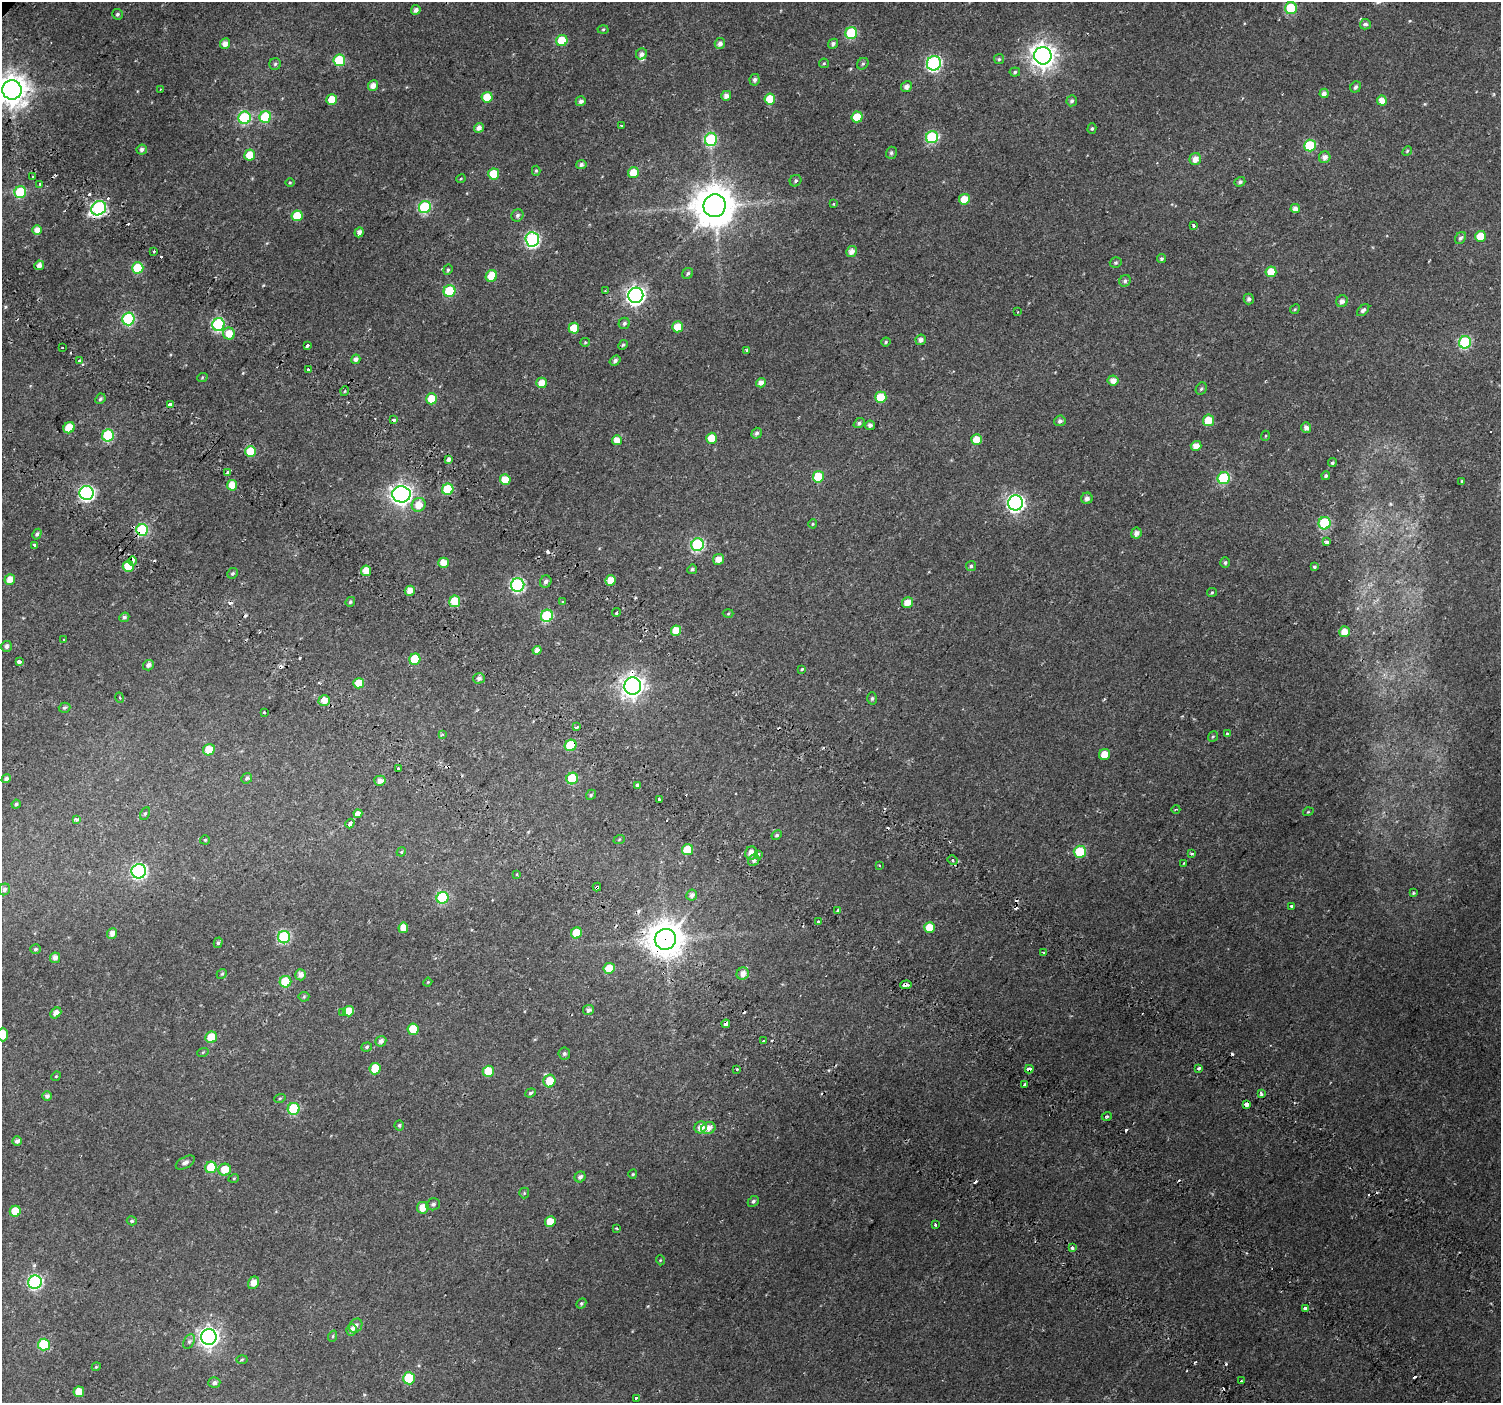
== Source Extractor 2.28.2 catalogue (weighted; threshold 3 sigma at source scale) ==
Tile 6 of 4 x 4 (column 2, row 2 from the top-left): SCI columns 1590-3088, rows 3142-4542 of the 6168 x 6217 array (HDU 1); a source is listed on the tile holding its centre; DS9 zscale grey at full resolution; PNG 1503 x 1405 px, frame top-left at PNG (2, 2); each listed source drawn as its Kron ellipse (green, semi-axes under 4 px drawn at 4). Shown black and unused: <1% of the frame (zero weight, under 2 of 3 exposures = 6% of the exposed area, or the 3 px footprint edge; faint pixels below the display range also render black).
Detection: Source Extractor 2.28.2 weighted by HDU 2 'WHT'; one run over the whole footprint, this tile lists its part. Background 0.046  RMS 0.0039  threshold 0.0173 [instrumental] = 3 sigma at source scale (4.5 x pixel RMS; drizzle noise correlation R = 1.50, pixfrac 1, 0.0396/0.0396 arcsec/px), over >= 5 px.
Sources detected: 364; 34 cosmic-ray / hot-pixel residue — neither listed nor drawn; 2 inside a brighter listed object's ellipse — not listed separately; the other 328 listed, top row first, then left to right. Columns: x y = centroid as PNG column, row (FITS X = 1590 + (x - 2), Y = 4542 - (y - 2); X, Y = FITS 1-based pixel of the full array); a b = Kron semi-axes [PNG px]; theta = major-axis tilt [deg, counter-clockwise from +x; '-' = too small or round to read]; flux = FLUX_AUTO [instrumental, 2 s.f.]
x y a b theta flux
1291 8 6 6 - 21
416 10 5 4 - 1.5
117 14 5 5 - 0.77
1365 24 5 5 - 1.2
603 29 5 3 - 0.41
851 33 6 6 - 23
562 40 6 5 - 13
225 43 5 5 - 2.8
720 43 5 5 - 1.8
833 44 5 4 - 1.1
642 54 6 5 - 1.6
1043 56 9 8 - 330
999 59 5 5 - 0.59
339 60 6 5 - 20
824 63 5 4 - 0.48
934 63 7 7 - 69
275 64 6 5 - 0.81
863 64 6 5 - 0.68
1015 72 5 4 - 0.66
755 80 6 5 - 1
373 86 5 5 - 2.8
906 87 5 5 - 1.9
1356 87 6 5 - 0.95
160 89 3 2 - 0.34
12 90 9 9 - 680
1324 93 5 4 - 1.7
726 96 5 5 - 2
487 97 5 5 - 9.1
770 99 5 5 - 7.9
332 100 5 5 - 7.3
581 101 5 5 - 1.3
1072 101 5 5 - 0.88
1382 101 5 5 - 3.6
265 117 6 5 - 21
857 117 5 5 - 8.4
244 118 6 6 - 34
621 126 3 3 - 1.1
479 128 5 4 - 2.1
1092 128 5 4 - 0.57
932 137 6 6 - 33
711 139 7 6 - 34
1310 145 6 6 - 20
142 149 5 5 - 1.2
1407 151 5 4 - 0.49
891 153 6 5 - 0.83
250 155 6 5 - 5.5
1325 157 6 5 - 2.1
1195 159 6 5 - 2.6
581 164 5 4 - 1.1
536 171 5 4 - 0.51
633 173 5 5 - 6
494 174 5 5 - 9.6
33 177 3 2 - 0.84
461 179 5 3 - 0.4
796 181 6 5 - 0.79
290 182 5 3 - 0.41
1240 182 5 4 - 0.92
40 184 3 3 - 0.93
20 192 6 5 - 17
964 199 5 5 - 5.4
833 204 3 2 - 0.42
715 206 11 11 - 1200
425 207 6 6 - 35
99 208 8 6 40 66
1295 209 5 4 - 2.2
517 215 6 5 - 0.98
297 216 5 5 - 9.1
1193 225 4 3 - 1.5
37 230 5 4 - 3.6
359 232 5 4 - 1.4
1480 236 5 5 - 6.6
1460 238 6 5 - 1
532 239 7 7 - 65
154 251 2 2 - 0.41
852 252 6 5 - 2.7
1161 259 5 4 - 0.74
1116 263 6 5 - 0.66
39 265 5 4 - 2
138 268 6 5 - 14
448 270 5 4 - 0.56
1271 272 5 5 - 5.8
688 273 6 5 - 0.81
491 276 6 5 - 7.2
1125 281 6 5 - 0.9
449 291 6 6 - 18
605 291 3 2 - 0.36
636 295 8 7 - 160
1249 299 5 5 - 1.1
1342 301 6 5 - 1.7
1295 309 5 4 - 0.44
1363 310 7 4 44 1
1017 312 3 2 - 0.24
128 319 6 6 - 37
624 323 6 5 - 0.87
218 324 6 6 - 47
677 327 5 5 - 6.6
574 328 5 5 - 7.3
229 333 6 6 - 5.6
921 340 5 5 - 1.3
585 342 5 4 - 0.44
886 342 5 4 - 0.59
1465 342 6 6 - 32
623 345 5 4 - 0.57
307 346 4 3 - 2.6
62 348 3 3 - 0.76
747 350 3 3 - 1
356 359 5 4 - 1.7
79 361 3 3 - 1
615 361 6 4 37 1.1
309 369 3 3 - 1.5
202 378 5 3 - 0.38
1113 380 5 5 - 3
541 383 5 5 - 3.6
761 383 5 4 - 2.4
1201 389 6 5 - 0.68
345 391 5 3 - 0.39
881 397 5 5 - 8.6
100 399 5 4 - 0.73
431 399 5 5 - 7.2
170 405 3 3 - 4.7
394 420 3 3 - 4.8
1208 420 6 5 - 6.3
1060 421 6 5 - 1
859 423 6 4 39 0.9
870 425 5 4 - 1
69 428 6 5 - 10
1306 428 5 5 - 1.8
757 433 5 4 - 1
108 435 6 6 - 26
1265 436 5 3 - 0.35
712 438 5 5 - 5.7
976 439 5 5 - 4.6
617 440 5 5 - 3.8
1196 446 5 5 - 3.1
250 452 5 5 - 9.1
449 459 4 3 - 3.6
1332 463 4 4 - 0.67
228 472 3 3 - 1.4
1326 476 4 4 - 0.77
818 477 6 5 - 11
1224 478 6 6 - 27
505 479 5 5 - 6.1
1462 481 3 3 - 1.1
232 485 5 5 - 5.5
448 489 6 5 - 14
87 493 7 7 - 81
401 494 9 8 - 220
1087 498 6 5 - 1.5
1016 503 7 7 - 120
419 505 7 6 - 4.7
1325 523 6 6 - 29
813 524 4 4 - 0.4
142 530 6 5 - 34
1136 533 5 5 - 1.9
37 534 6 4 60 0.76
1327 542 4 3 - 4.4
698 545 6 6 - 42
35 546 4 3 - 3.7
719 559 6 5 - 3.3
133 561 4 3 - 4.3
1225 562 5 4 - 0.74
443 563 5 5 - 3.8
128 566 5 5 - 9.5
971 566 5 5 - 0.67
1314 567 4 3 - 0.53
692 569 5 4 - 0.77
366 571 5 5 - 5
233 573 6 5 - 0.68
10 579 5 5 - 3.5
611 580 5 5 - 5.1
546 582 6 5 - 1.2
518 585 6 6 - 61
410 591 5 5 - 3
1212 592 5 4 - 0.44
455 601 6 5 - 7.6
350 602 5 4 - 0.65
563 602 3 3 - 0.69
908 603 6 5 - 3.6
616 613 4 3 - 0.56
728 613 5 3 - 0.4
547 616 6 6 - 23
124 617 5 4 - 0.92
676 631 5 5 - 5.8
1345 632 5 5 - 3.7
64 640 3 3 - 0.97
6 646 5 5 - 1.2
537 650 4 4 - 2.5
415 659 5 5 - 10
19 662 4 3 - 3.7
148 665 5 5 - 1.5
802 669 3 3 - 1.4
479 678 6 5 - 1.2
359 683 5 5 - 6.3
633 686 8 8 - 270
120 698 5 3 - 0.46
872 698 6 4 87 0.65
324 701 5 5 - 3.6
64 708 6 5 - 0.62
264 712 3 3 - 0.6
577 727 3 3 - 1.1
1227 733 3 3 - 1.1
442 734 4 4 - 0.54
1213 736 6 4 52 0.55
571 745 6 5 - 15
209 750 6 5 - 6.1
1105 755 6 5 - 4.7
398 768 3 3 - 1.1
247 778 6 5 - 0.8
572 778 6 5 - 16
6 779 5 4 - 1.3
380 781 5 5 - 2.3
637 785 3 3 - 0.95
591 795 5 4 - 0.58
659 799 3 3 - 0.76
16 804 4 4 - 0.7
1176 809 4 3 - 0.37
1308 812 5 3 - 0.35
145 814 7 4 62 0.59
358 814 4 3 - 48
77 820 4 3 - 2.2
350 823 5 3 - 3.7
777 835 5 4 - 0.68
205 840 5 4 - 0.54
619 840 6 3 21 0.42
687 850 6 5 - 8.4
401 852 5 3 - 0.37
1080 852 6 6 - 16
751 853 6 6 - 3.1
1191 853 3 3 - 0.93
759 854 4 3 - 0.46
754 860 6 5 - 1
953 860 5 4 - 0.84
1184 863 3 2 - 0.28
879 865 3 3 - 0.4
139 871 7 7 - 70
517 874 3 3 - 0.82
597 887 4 3 - 1.5
4 889 6 5 - 1.1
1413 893 4 4 - 0.47
692 895 5 5 - 1.6
443 898 6 6 - 29
1291 906 3 3 - 1.3
838 910 4 3 - 0.91
818 922 3 3 - 2
929 927 5 5 - 6.3
403 928 5 5 - 3.9
112 933 5 5 - 2.5
576 933 6 5 - 8.5
284 937 6 6 - 40
665 939 11 10 - 780
218 943 5 4 - 0.69
35 949 5 4 - 0.68
1044 953 3 3 - 0.51
55 958 5 5 - 1.9
609 968 5 5 - 6.1
222 974 5 4 - 0.54
743 974 6 6 - 2.7
301 975 5 5 - 2.4
285 982 6 5 - 15
428 982 4 3 - 0.35
906 985 6 3 5 4
304 997 5 5 - 0.54
588 1010 5 5 - 1.5
348 1011 5 5 - 5.1
56 1013 6 4 43 2.4
343 1013 4 3 - 0.58
726 1024 4 3 - 3.1
413 1029 5 5 - 8.3
3 1035 7 5 89 5.5
211 1037 6 5 - 7.9
381 1041 6 5 - 1.5
764 1041 3 2 - 0.53
367 1047 5 4 - 0.7
203 1052 6 3 19 0.35
564 1053 6 6 - 0.86
1199 1068 3 3 - 1.6
375 1069 6 5 - 9.9
737 1069 3 2 - 0.55
1029 1069 4 3 - 2.4
488 1071 5 5 - 7.9
56 1076 5 4 - 0.36
549 1081 6 6 - 7.2
1024 1085 3 3 - 0.92
530 1093 6 4 20 0.71
1261 1094 4 3 - 0.97
47 1096 5 4 - 1.3
280 1098 6 3 19 0.47
1246 1105 4 3 - 18
294 1109 6 6 - 24
1107 1116 5 3 - 0.49
399 1125 5 4 - 0.65
701 1127 6 5 - 3.2
708 1128 7 6 - 2.7
17 1141 5 4 - 1.3
185 1163 10 5 30 1.4
211 1167 6 5 - 13
225 1170 6 6 - 6.4
633 1174 4 4 - 0.43
580 1177 6 5 - 1.2
234 1178 5 3 - 0.37
524 1193 5 5 - 0.45
753 1201 6 4 41 0.79
433 1204 7 6 - 0.94
423 1208 6 5 - 4.5
15 1211 5 5 - 7.3
132 1221 5 4 - 0.59
550 1222 5 5 - 5.6
935 1225 3 3 - 1.3
617 1228 4 3 - 0.33
1072 1248 3 3 - 1.1
660 1260 5 3 - 0.33
35 1282 7 6 - 56
253 1283 7 5 61 3.2
581 1303 5 4 - 0.65
1305 1308 4 3 - 3.3
356 1326 7 6 - 1.5
352 1330 6 5 - 2
333 1336 6 3 71 0.45
209 1337 8 7 - 190
189 1341 8 5 63 0.95
44 1345 6 6 - 21
242 1359 5 3 - 0.43
96 1367 4 3 - 0.36
409 1378 6 6 - 16
1241 1381 3 2 - 0.8
214 1383 6 5 - 1.2
79 1392 5 5 - 5.4
636 1398 3 3 - 3.4
Overlapping masked pixels (flux is a lower limit): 10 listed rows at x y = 142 530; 133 561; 633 686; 571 745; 597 887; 665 939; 906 985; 726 1024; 1029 1069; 1246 1105
Isophote crosses this tile's border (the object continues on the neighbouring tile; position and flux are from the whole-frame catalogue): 3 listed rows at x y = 1291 8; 12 90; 3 1035